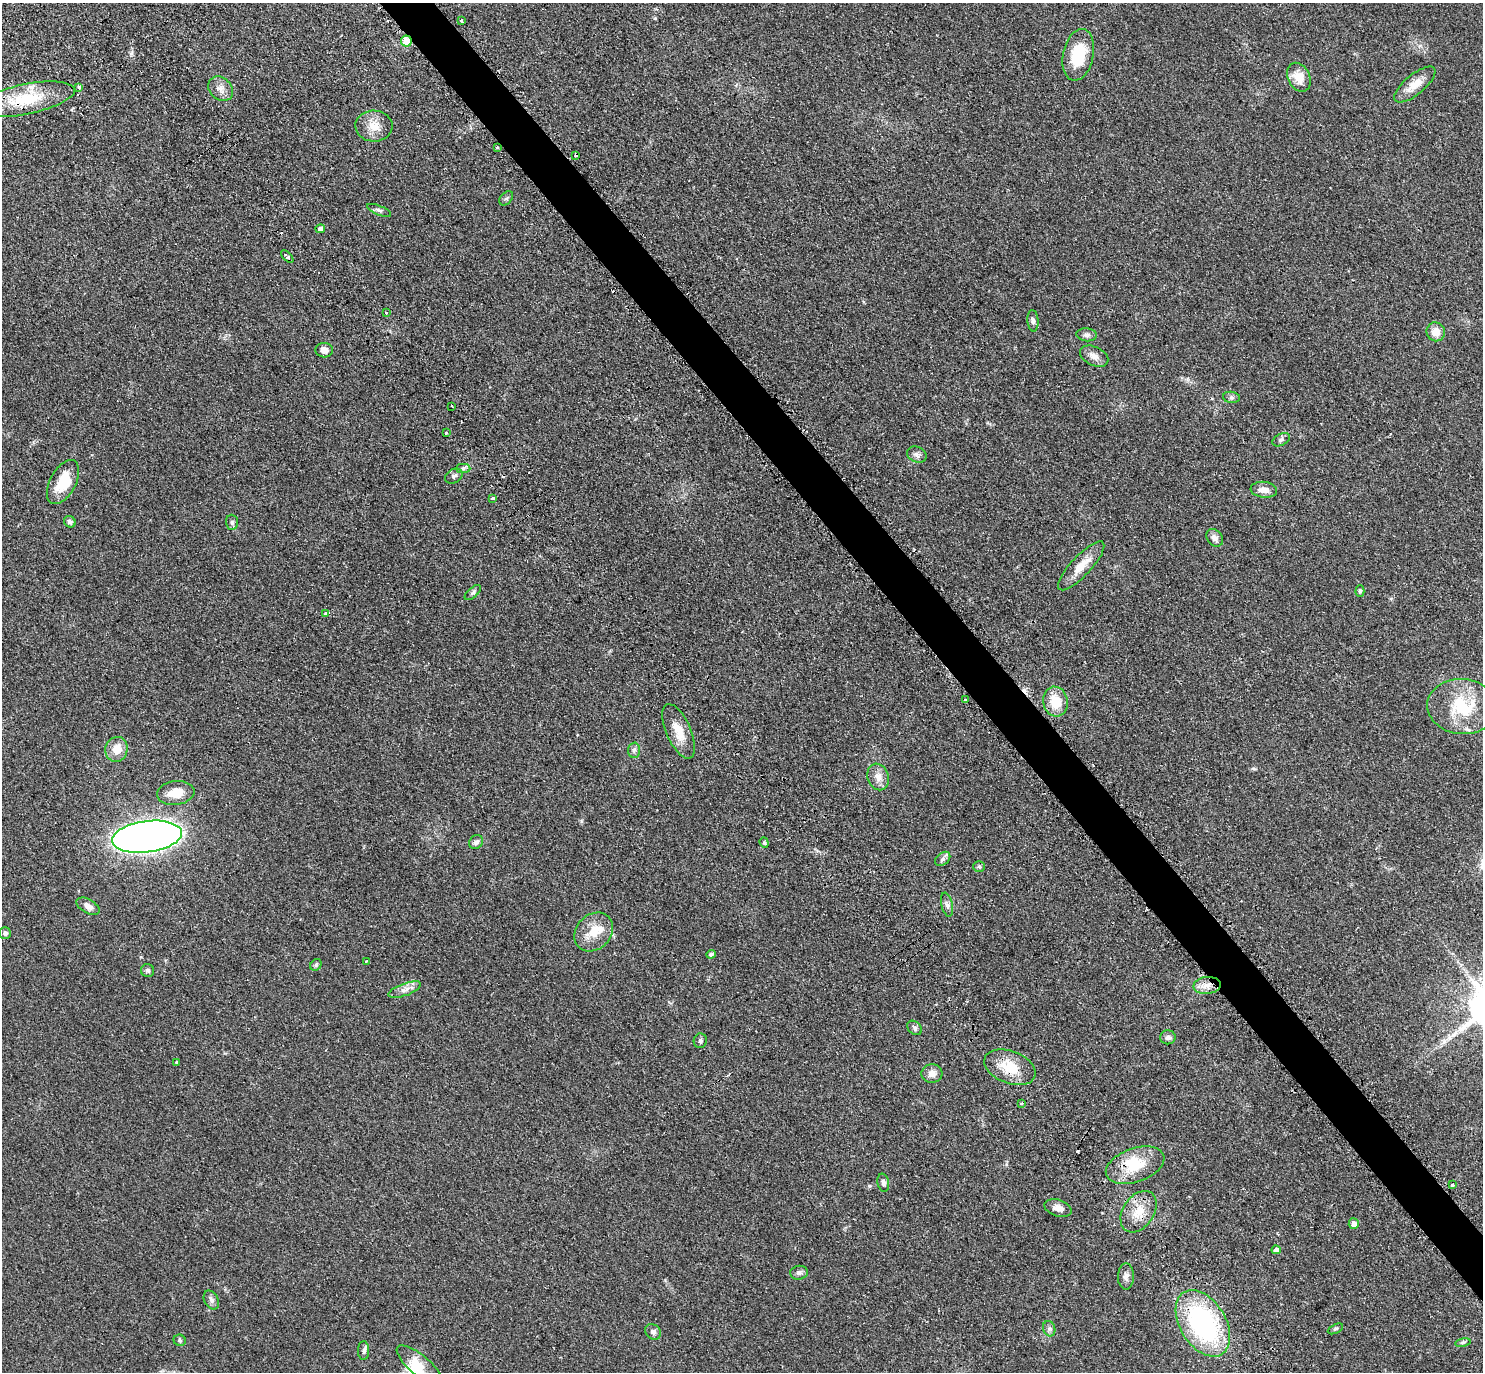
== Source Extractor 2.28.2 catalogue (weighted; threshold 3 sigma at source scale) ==
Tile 6 of 4 x 4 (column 2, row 2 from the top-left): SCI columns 1674-3154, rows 3203-4572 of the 6266 x 6263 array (HDU 1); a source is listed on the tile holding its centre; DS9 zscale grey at full resolution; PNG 1485 x 1374 px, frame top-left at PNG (2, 3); each listed source drawn as its Kron ellipse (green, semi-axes under 4 px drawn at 4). Shown black and unused: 3% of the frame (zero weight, under 2 of 3 exposures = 11% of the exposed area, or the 3 px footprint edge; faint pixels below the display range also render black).
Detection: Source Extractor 2.28.2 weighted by HDU 2 'WHT'; one run over the whole footprint, this tile lists its part. Background 0.094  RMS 0.0087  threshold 0.0392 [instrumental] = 3 sigma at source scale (4.5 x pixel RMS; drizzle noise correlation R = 1.50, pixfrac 1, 0.05/0.05 arcsec/px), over >= 5 px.
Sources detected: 95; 6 cosmic-ray / hot-pixel residue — neither listed nor drawn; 3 inside a brighter listed object's ellipse — not listed separately; the other 86 listed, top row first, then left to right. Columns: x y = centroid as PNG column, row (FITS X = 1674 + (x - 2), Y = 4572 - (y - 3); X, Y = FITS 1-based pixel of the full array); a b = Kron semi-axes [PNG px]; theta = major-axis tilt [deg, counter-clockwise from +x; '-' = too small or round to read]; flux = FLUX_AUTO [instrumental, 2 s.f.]
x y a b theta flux
461 20 3 3 - 1.4
406 41 5 5 - 12
1078 55 26 15 78 33
1299 77 15 11 -64 13
1415 85 25 10 40 12
79 87 4 3 - 2.8
221 89 14 10 -44 6.2
26 99 50 15 12 38
374 126 18 15 -2 13
497 147 3 3 - 2.8
576 155 3 3 - 2.1
506 198 8 5 48 1.9
379 210 13 4 -22 2.2
320 229 4 4 - 5.5
287 257 7 3 -45 2.5
386 313 3 3 - 1.4
1033 321 11 5 -86 2.5
1436 332 9 9 - 8.9
1087 335 10 6 -6 3
324 350 9 7 -5 5.8
1094 356 15 9 -25 5.9
1231 397 8 5 -7 2.1
452 406 3 2 - 0.73
446 433 3 3 - 1.4
1281 440 9 6 28 2.2
917 455 10 7 -24 3.2
463 468 7 4 0 1.8
454 476 9 6 33 2.8
63 482 24 13 61 23
1264 490 13 8 -6 6.4
493 498 4 3 - 7
70 522 6 5 - 2.3
232 522 7 6 - 1.9
1215 538 9 7 -50 4.5
1081 566 32 10 47 15
1360 591 6 4 90 1.4
473 593 10 5 42 2
326 613 3 3 - 3
965 700 3 3 - 2.9
1055 701 15 12 -80 19
1462 706 35 27 -4 46
679 731 29 12 -66 15
116 749 12 11 - 11
634 750 7 6 - 2.5
878 777 14 10 -69 6.9
176 793 19 12 7 14
147 837 35 15 8 750
476 842 7 6 - 3.1
764 843 5 4 - 1.1
943 859 8 6 39 2.4
979 867 6 5 - 1.4
947 905 12 5 -77 2.8
88 906 13 6 -30 5
594 932 21 17 46 18
5 933 6 5 - 2.2
711 954 5 4 - 2.1
366 961 3 3 - 0.83
316 965 6 5 - 1.5
148 970 6 6 - 2.1
1207 985 14 8 4 7.4
405 990 17 6 20 5
915 1028 8 6 -45 2.3
1168 1037 8 7 - 2.9
700 1041 7 6 - 1.8
177 1062 3 3 - 3.4
1010 1067 27 16 -21 22
932 1074 10 9 - 5.5
1022 1104 3 3 - 1.5
1135 1165 30 17 19 26
883 1183 9 5 -78 3.1
1452 1185 3 3 - 1.9
1058 1208 14 8 -18 5.8
1139 1212 23 15 56 17
1354 1224 5 5 - 4.3
1276 1250 4 4 - 4.5
799 1273 9 7 9 2.8
1126 1276 13 8 89 4.2
211 1300 10 7 -63 2.9
1203 1323 36 23 -58 140
1049 1329 8 6 -71 2.5
1335 1329 8 4 26 1.5
653 1332 8 7 - 2.9
180 1340 6 5 - 1.4
1463 1343 8 4 9 1.4
364 1351 9 5 88 2.4
419 1365 28 10 -40 13
Overlapping masked pixels (flux is a lower limit): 5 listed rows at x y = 406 41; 26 99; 1207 985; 1010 1067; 1203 1323